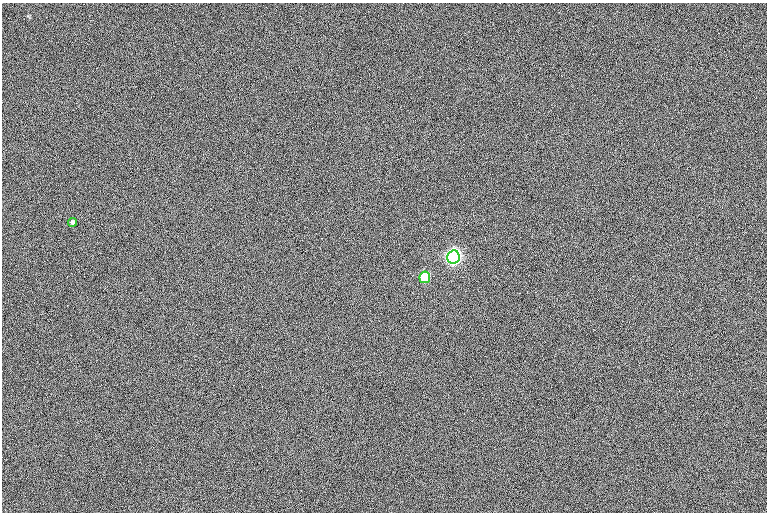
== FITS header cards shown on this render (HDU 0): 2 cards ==
NAXIS1  =                  765
NAXIS2  =                  510

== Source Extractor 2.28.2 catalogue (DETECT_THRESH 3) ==
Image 765 x 510 px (HDU 0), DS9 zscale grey, 1 PNG px = 1 image px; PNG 769 x 514 px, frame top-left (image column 1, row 510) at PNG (2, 3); each listed source drawn as its Kron ellipse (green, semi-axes under 4 px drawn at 4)
Background -0.654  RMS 12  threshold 35.2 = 3 sigma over >= 5 px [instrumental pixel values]
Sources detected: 3; all 3 listed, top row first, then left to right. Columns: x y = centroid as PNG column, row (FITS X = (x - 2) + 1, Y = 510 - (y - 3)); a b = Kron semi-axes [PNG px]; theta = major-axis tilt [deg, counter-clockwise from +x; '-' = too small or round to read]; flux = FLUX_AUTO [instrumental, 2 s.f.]
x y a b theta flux
72 222 4 4 - 1400
453 257 7 6 - 350000
425 277 6 5 - 59000